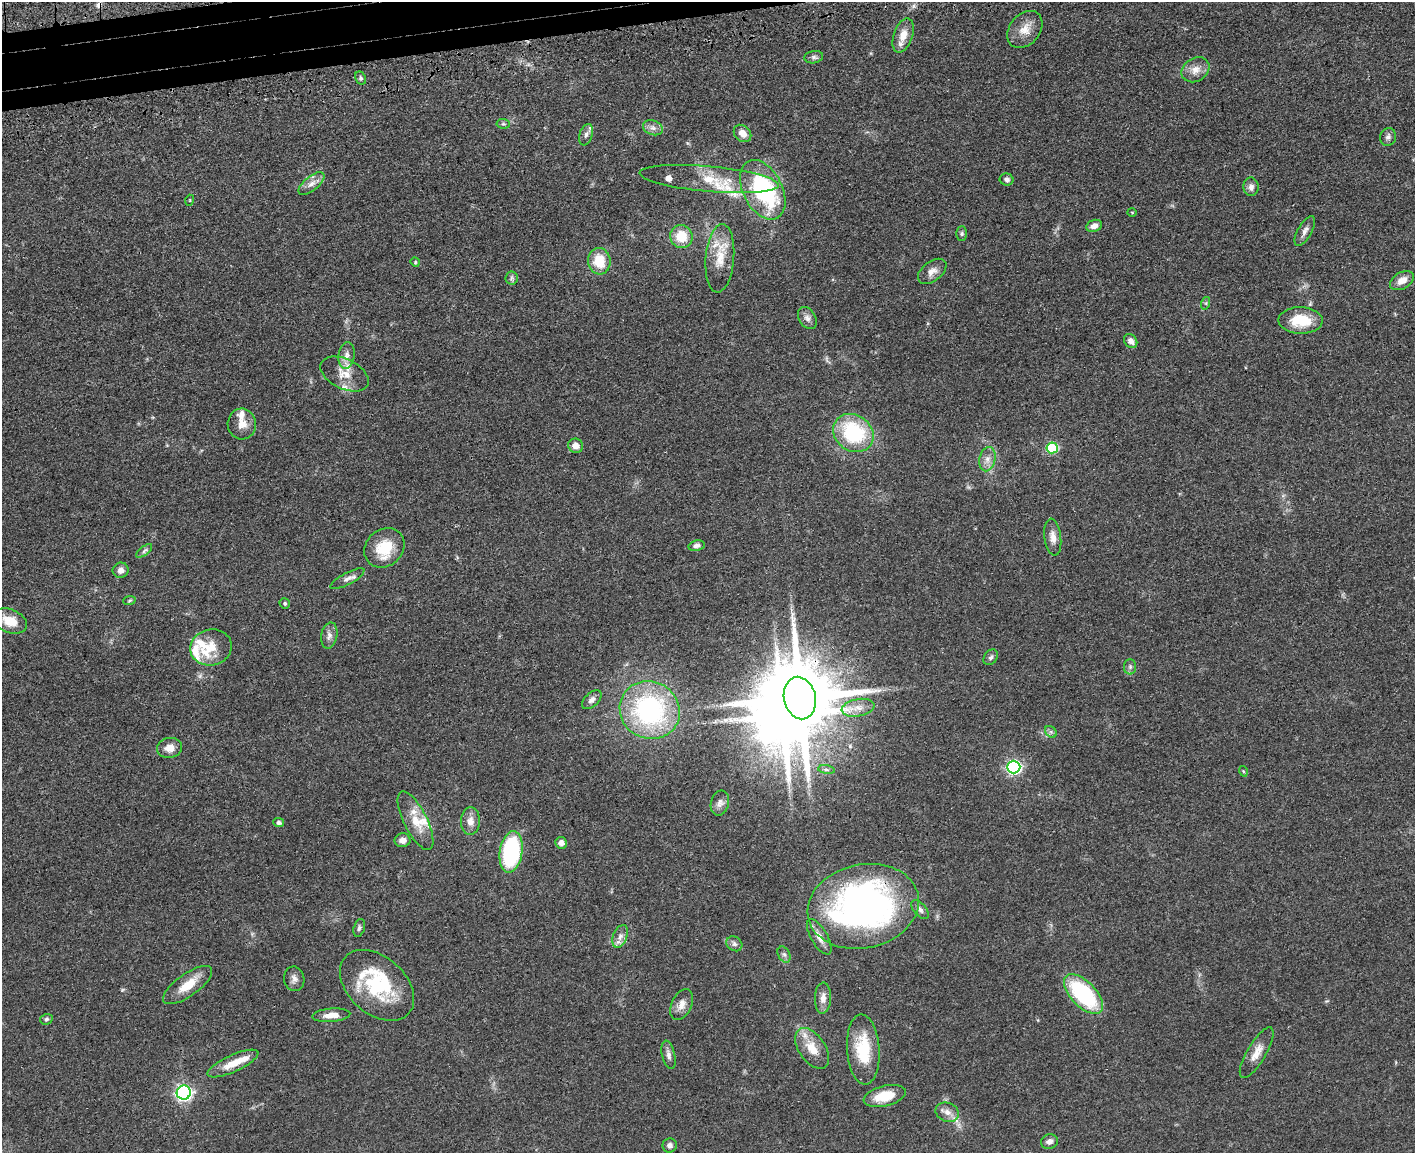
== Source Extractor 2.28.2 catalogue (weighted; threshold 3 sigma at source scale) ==
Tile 8 of 3 x 4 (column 2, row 3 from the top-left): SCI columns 1704-3116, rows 1217-2367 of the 4709 x 4733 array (HDU 1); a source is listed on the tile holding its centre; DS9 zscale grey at full resolution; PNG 1417 x 1155 px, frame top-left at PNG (2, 2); each listed source drawn as its Kron ellipse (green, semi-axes under 4 px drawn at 4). Shown black and unused: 2% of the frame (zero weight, under 3 of 4 exposures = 7% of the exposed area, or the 3 px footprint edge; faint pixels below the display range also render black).
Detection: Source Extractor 2.28.2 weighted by HDU 2 'WHT'; one run over the whole footprint, this tile lists its part. Background 0.0467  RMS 0.0051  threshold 0.023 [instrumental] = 3 sigma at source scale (4.5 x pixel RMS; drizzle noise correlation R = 1.50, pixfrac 1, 0.05/0.05 arcsec/px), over >= 5 px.
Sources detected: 110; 2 inside a brighter object's white glare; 1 cosmic-ray / hot-pixel residue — neither listed nor drawn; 15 inside a brighter listed object's ellipse — not listed separately; the other 92 listed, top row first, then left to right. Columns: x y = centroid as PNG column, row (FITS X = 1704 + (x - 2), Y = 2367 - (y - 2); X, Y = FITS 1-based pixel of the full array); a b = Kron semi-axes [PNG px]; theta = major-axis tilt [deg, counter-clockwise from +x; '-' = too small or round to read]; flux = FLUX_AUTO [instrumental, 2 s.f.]
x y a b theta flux
1025 29 20 15 50 7.3
903 35 18 9 71 6.5
814 57 9 6 9 1.5
1195 70 15 11 32 5.2
361 78 7 5 -61 1
503 124 7 4 -6 0.84
653 128 10 7 -19 2.4
742 133 10 7 -43 4.1
586 135 11 6 72 2.1
1388 137 9 8 - 1.9
709 179 70 12 -5 17
1007 179 7 6 - 1.7
311 184 15 7 39 3.5
1251 187 9 7 -87 2.5
763 190 32 19 -63 58
190 200 5 3 - 0.45
1132 212 5 3 - 0.47
1094 226 8 5 21 2.9
1305 231 16 7 59 2.7
962 234 7 5 89 0.98
681 236 12 11 - 12
720 258 34 14 85 13
599 261 13 11 -83 13
415 262 5 4 - 0.54
932 271 16 9 38 4
512 278 6 6 - 1.2
1402 281 13 8 30 4.6
1206 303 6 4 72 0.72
807 318 12 8 -59 2.4
1301 320 22 13 -1 16
1131 341 7 6 - 2.8
346 355 13 8 82 3.8
344 374 26 15 -26 9.3
242 424 15 14 - 5.6
853 433 21 18 -36 41
576 446 7 7 - 3.7
1052 448 6 5 - 36
987 459 12 8 77 3.6
1053 537 18 8 -83 4.4
697 546 8 5 11 2
384 548 21 18 41 15
144 551 9 4 38 1.3
121 570 8 7 - 2.6
347 579 19 6 28 2.6
130 600 6 4 8 0.72
285 603 5 5 - 0.81
10 621 18 11 -21 8.7
329 635 13 8 78 2.7
211 647 21 18 12 10
991 657 8 6 52 1.3
1130 667 7 6 - 1.3
800 698 21 16 -78 6200
592 700 12 7 43 2.5
858 708 16 8 10 5.2
650 710 30 28 -31 83
1051 732 6 5 - 1.1
169 748 12 10 12 4.9
1014 767 7 6 - 110
826 770 8 4 -9 1.1
1243 771 5 3 - 0.47
720 803 12 9 76 2.5
415 821 32 11 -63 10
470 821 14 9 86 4.2
279 823 5 4 - 1.8
403 840 8 7 - 3
561 843 6 5 - 2.9
511 852 21 11 81 60
863 906 56 42 12 200
920 910 11 6 -49 1.9
359 928 9 5 74 1.2
620 936 12 7 69 2.9
819 937 20 8 -60 4.4
734 944 8 7 - 1.6
784 954 8 5 -62 1.5
294 979 12 10 -81 2.6
188 985 29 11 36 11
377 985 43 28 -42 38
1083 994 25 12 -46 51
823 998 16 8 88 3.7
682 1004 16 10 66 4.3
331 1015 19 6 4 5.2
46 1019 6 5 - 1
812 1048 23 13 -56 9.8
863 1049 35 16 -86 21
1257 1053 29 9 59 6.3
668 1055 14 6 -77 2.4
233 1063 27 8 24 9.1
184 1093 7 7 - 140
885 1096 21 10 13 13
947 1112 12 9 -21 3.6
1049 1141 8 7 - 2.4
670 1145 7 7 - 2.1
Overlapping masked pixels (flux is a lower limit): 3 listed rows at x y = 903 35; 800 698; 863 906